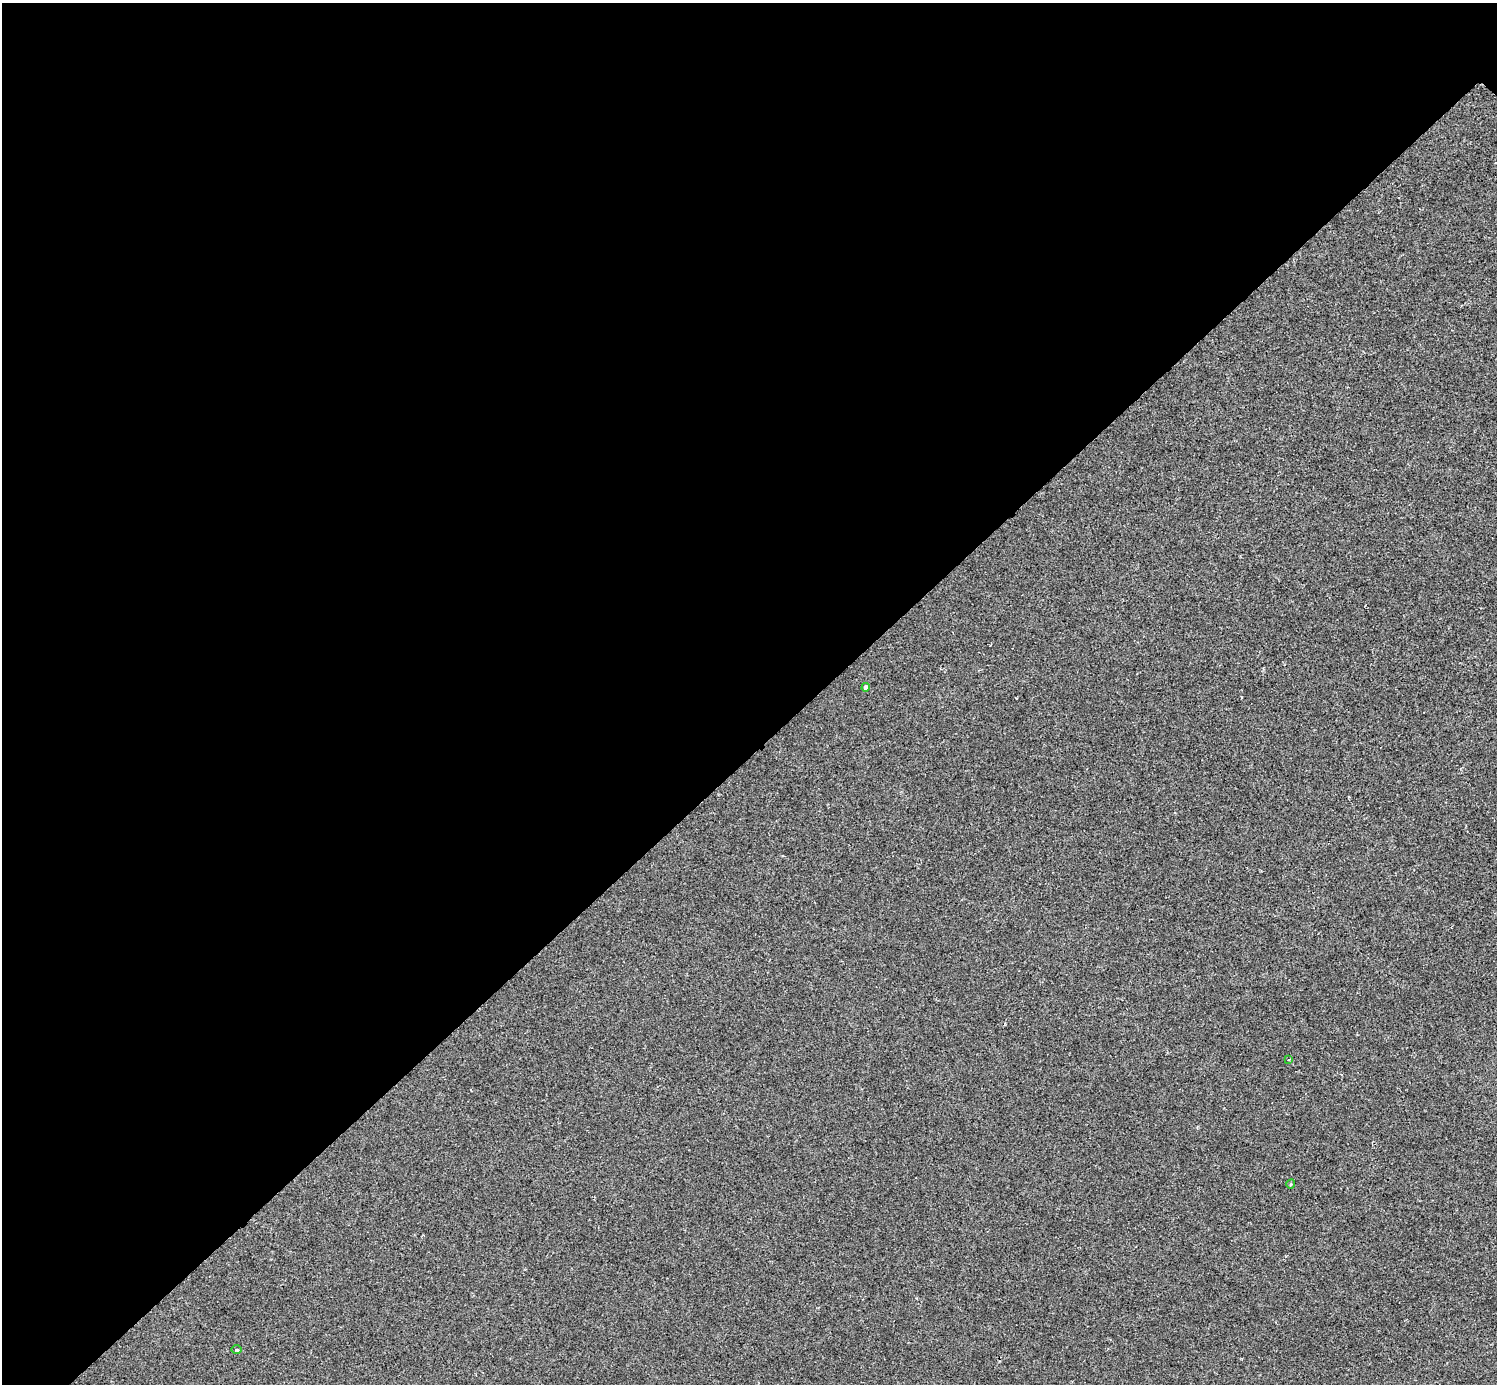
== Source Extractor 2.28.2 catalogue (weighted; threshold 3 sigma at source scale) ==
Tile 5 of 4 x 4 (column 1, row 2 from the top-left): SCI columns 5-1499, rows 3063-4444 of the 5984 x 5984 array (HDU 1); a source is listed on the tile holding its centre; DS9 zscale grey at full resolution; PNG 1499 x 1386 px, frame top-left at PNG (2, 3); each listed source drawn as its Kron ellipse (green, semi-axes under 4 px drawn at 4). Shown black and unused: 54% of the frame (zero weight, under 2 of 3 exposures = <1% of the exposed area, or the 3 px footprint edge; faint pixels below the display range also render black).
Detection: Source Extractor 2.28.2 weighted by HDU 2 'WHT'; one run over the whole footprint, this tile lists its part. Background -3.22e-04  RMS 0.0049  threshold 0.0223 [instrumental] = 3 sigma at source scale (4.5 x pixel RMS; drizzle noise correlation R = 1.50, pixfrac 1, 0.05/0.05 arcsec/px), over >= 5 px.
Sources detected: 4; all 4 listed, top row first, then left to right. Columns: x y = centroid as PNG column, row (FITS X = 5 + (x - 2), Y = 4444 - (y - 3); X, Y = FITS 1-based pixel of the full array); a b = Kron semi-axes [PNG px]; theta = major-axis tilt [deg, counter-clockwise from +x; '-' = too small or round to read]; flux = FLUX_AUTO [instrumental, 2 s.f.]
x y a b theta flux
866 687 4 4 - 2.3
1288 1060 3 2 - 0.56
1291 1184 4 3 - 0.45
237 1349 5 3 - 0.62